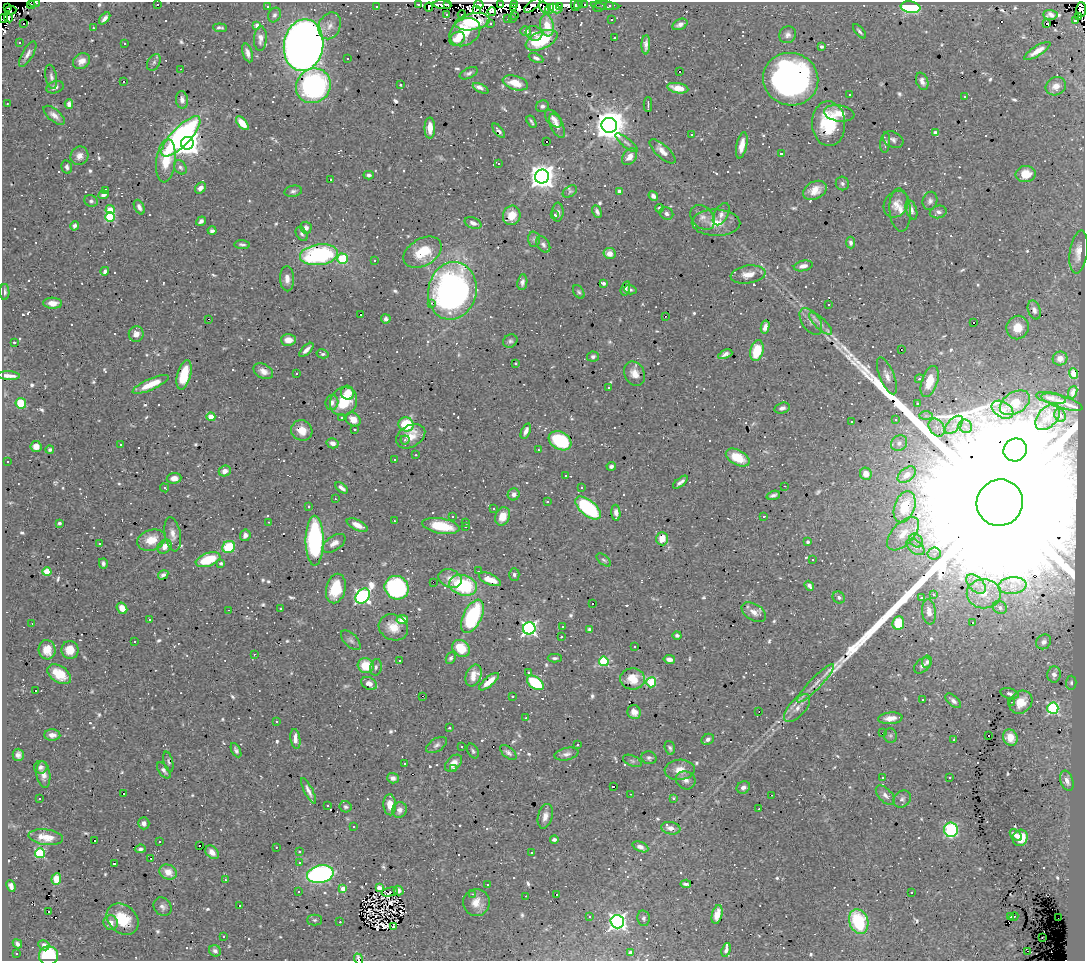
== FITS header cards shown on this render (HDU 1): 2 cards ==
NAXIS1  =                 1083
NAXIS2  =                  959

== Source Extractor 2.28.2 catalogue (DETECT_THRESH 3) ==
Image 1083 x 959 px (HDU 1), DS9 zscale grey, 1 PNG px = 1 image px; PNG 1087 x 963 px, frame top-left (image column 1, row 959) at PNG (2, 2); each listed source drawn as its Kron ellipse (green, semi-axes under 4 px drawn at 4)
Background 0.525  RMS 0.023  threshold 0.0678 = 3 sigma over >= 5 px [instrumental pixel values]
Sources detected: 928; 19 with non-positive FLUX_AUTO (blend fragments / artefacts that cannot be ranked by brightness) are neither listed nor drawn; of the other 909, the 500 brightest by FLUX_AUTO listed and drawn (409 fainter detections omitted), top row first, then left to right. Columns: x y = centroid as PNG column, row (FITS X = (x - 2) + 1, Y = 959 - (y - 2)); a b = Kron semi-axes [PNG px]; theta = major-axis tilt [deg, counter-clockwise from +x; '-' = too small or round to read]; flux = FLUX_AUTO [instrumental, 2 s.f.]
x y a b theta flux
35 3 5 2 - 3.9
419 4 3 2 - 4.8
448 4 3 3 - 10
501 4 3 3 - 13
514 4 3 3 - 11
31 5 4 3 - 3.1
157 5 3 3 - 34
442 5 9 3 -6 37
479 5 5 3 - 9.1
532 5 10 4 40 14
575 5 6 2 -80 11
578 5 4 3 - 21
585 5 4 3 - 9.1
605 5 14 3 -5 4.8
609 5 3 3 - 46
267 6 3 3 - 4.1
376 6 3 3 - 8.4
559 6 4 3 - 4.3
7 7 3 3 - 16
429 7 4 2 - 3.7
513 7 3 2 - 9.6
599 7 6 3 11 6
911 7 10 5 -8 220
544 8 6 3 -58 15
555 8 6 3 -30 15
549 9 5 4 - 89
11 10 6 3 5 30
477 10 4 2 - 12
1081 10 7 5 89 140
492 11 4 4 - 41
447 14 3 3 - 16
274 15 8 6 64 4.5
462 15 4 3 - 11
1050 15 7 5 -2 7
515 16 3 3 - 29
8 17 5 4 - 48
1078 17 3 3 - 39
105 18 7 4 47 6.7
508 18 3 3 - 21
513 18 3 2 - 15
3 19 4 3 - 3.7
611 20 3 3 - 10
1076 20 3 3 - 56
472 22 17 8 10 59
24 23 3 3 - 45
490 23 3 3 - 3.7
1046 23 4 3 - 120
680 24 8 5 26 7.8
257 25 4 3 - 24
547 25 11 6 -81 22
330 26 14 10 68 13
93 28 3 3 - 3.9
220 28 7 3 -5 3.5
526 31 5 4 - 8.1
859 31 8 3 -49 3.5
465 32 16 13 34 35
534 33 8 7 - 7.6
788 35 9 8 - 7.2
614 37 3 3 - 28
260 39 12 6 86 9.2
457 39 8 6 34 15
542 40 17 8 23 82
19 43 3 3 - 9.6
124 43 3 3 - 4.6
304 45 26 19 82 1900
646 45 10 4 87 7.2
821 47 4 3 - 3.3
1037 51 15 5 32 15
248 53 10 5 -73 9
28 54 14 5 59 8.4
347 58 3 3 - 4.8
536 58 8 4 -25 5.4
82 61 9 7 39 12
154 62 9 6 59 3.9
181 69 3 2 - 21
679 71 3 3 - 16
469 73 10 5 25 4.8
51 77 12 5 -80 5.4
791 79 28 26 -20 580
123 81 3 3 - 40
922 81 9 5 -68 8.1
515 83 13 7 -16 25
401 85 3 3 - 34
313 86 18 16 44 310
1056 86 10 9 - 13
55 87 9 6 19 6
481 88 8 4 -27 13
678 88 11 5 -9 22
850 94 3 3 - 4.4
965 96 3 3 - 4.3
182 100 9 6 -84 8.1
7 103 3 3 - 3.5
69 104 5 4 - 7.5
648 105 7 2 -90 3.1
542 106 6 5 - 4.9
839 113 15 8 -9 20
54 115 13 6 -40 9.2
553 119 10 6 -48 8.2
531 122 6 2 -58 3
242 123 8 4 -48 25
829 124 22 16 -87 78
609 125 8 7 - 3200
557 126 13 6 -66 8
430 128 10 5 90 18
499 131 8 3 -51 4.9
935 132 4 3 - 5.1
691 135 3 2 - 7.6
181 136 26 9 46 420
893 140 11 7 -29 5.8
546 141 3 3 - 14
187 143 6 6 - 1700
627 143 14 4 -38 5
885 143 10 5 83 4.3
742 145 13 5 78 16
662 151 16 6 -42 12
781 154 3 3 - 3.2
79 156 9 8 - 9.4
630 157 9 6 51 10
166 161 21 9 83 56
498 163 3 3 - 15
67 167 7 5 -75 4.3
180 167 7 5 -55 4.5
1026 174 10 8 6 23
369 175 5 3 - 4.3
542 176 7 7 - 1700
330 180 3 3 - 32
842 183 7 6 - 4.2
200 188 6 4 46 8.5
815 190 12 8 27 20
106 191 4 3 - 4.1
293 191 9 5 10 4.5
570 191 8 5 34 3.1
620 191 4 4 - 12
103 195 5 3 - 4.9
653 196 5 4 - 5
91 201 7 5 -23 3.8
930 201 9 7 75 5.6
896 204 14 11 56 14
139 207 8 4 -62 6
659 208 4 4 - 3.7
110 209 4 4 - 27
900 210 21 10 -86 15
911 210 10 5 -72 7.8
558 212 9 5 87 5.1
597 212 7 3 -64 4.4
938 212 8 6 14 5.8
666 213 7 6 - 5
721 214 12 7 60 7.6
512 215 10 8 73 23
555 215 3 3 - 3.7
110 217 5 5 - 130
703 217 14 10 -47 11
201 221 5 4 - 5.7
473 223 9 5 -20 7.1
716 223 24 13 -2 27
74 226 5 3 - 3.9
306 228 6 5 - 5.9
212 231 4 3 - 5.1
302 234 8 5 -56 3.7
534 239 7 6 - 4.1
851 242 6 4 -87 4.2
242 244 8 4 -5 3.8
543 244 9 6 -57 4.5
423 252 21 13 30 48
1079 252 21 9 82 18
609 253 6 5 - 13
319 255 19 10 8 220
342 259 5 5 - 75
375 261 3 3 - 28
803 266 9 5 12 9.1
105 271 4 3 - 4.8
748 274 18 9 8 16
287 279 12 7 -87 11
522 282 8 5 82 5.5
603 283 4 3 - 4.8
625 288 7 4 74 5.6
630 290 6 4 -16 3.2
452 291 29 24 77 660
5 292 8 4 -89 4.1
579 292 7 5 -56 3.2
53 303 9 5 -1 15
432 303 3 2 - 3.6
829 305 3 3 - 5.2
1034 310 10 6 -73 7.2
361 314 3 3 - 14
665 316 3 2 - 8.3
208 319 3 2 - 29
386 319 5 4 - 4.4
811 321 15 9 -55 10
820 323 15 5 -44 8.5
974 323 3 3 - 32
765 327 6 4 78 7
1018 328 12 11 - 28
136 334 8 7 - 14
288 340 7 6 - 13
510 341 7 6 - 4.1
14 342 3 3 - 13
901 349 3 2 - 5.4
306 350 9 4 44 8.5
757 351 10 6 76 51
323 354 6 4 -13 3.3
725 354 7 4 24 5.1
593 357 6 5 - 4.8
1060 358 7 7 - 9.4
515 363 3 3 - 6.3
263 371 10 7 -28 11
1073 373 5 4 - 11
296 374 3 3 - 40
634 374 12 10 -63 14
184 375 15 6 75 45
9 376 11 3 -3 14
887 376 20 7 -68 12
919 379 4 4 - 3.2
930 381 16 8 72 31
151 384 19 5 24 34
608 387 3 3 - 5.5
1073 392 6 3 71 4.5
348 393 7 6 - 22
1051 398 15 5 -11 6.2
343 401 15 13 58 51
1062 402 21 6 -17 12
21 403 5 5 - 45
332 403 7 6 - 8.9
1015 403 16 10 31 17
917 404 3 3 - 47
782 408 8 5 14 5.7
1002 410 11 8 -31 13
1060 415 7 5 -69 3.5
926 416 7 4 0 3.4
211 417 4 4 - 29
1048 417 15 9 49 15
342 418 3 3 - 4.5
353 419 8 6 -39 16
896 420 3 3 - 6.6
851 422 3 3 - 3
406 424 8 7 - 64
954 425 11 6 45 9.3
965 426 7 6 - 6
937 427 10 7 -55 8
354 429 3 3 - 9.2
302 430 11 10 - 20
526 431 8 4 67 6.9
411 436 15 11 30 23
405 440 4 4 - 4.1
560 441 12 8 -30 120
333 443 6 5 - 8
899 443 9 7 40 5.4
121 445 3 3 - 7.2
36 447 5 5 - 13
50 450 4 4 - 3.6
538 450 3 2 - 3.7
1015 450 12 11 - 9100
415 455 3 2 - 3.9
738 457 13 7 -28 38
394 460 3 3 - 44
8 462 3 3 - 35
611 466 4 3 - 3.7
225 471 6 5 - 10
866 474 6 6 - 14
565 475 3 3 - 27
907 475 10 6 38 11
174 478 7 5 6 10
680 482 9 3 39 5.9
785 486 3 2 - 4.4
164 488 5 3 - 3.5
341 488 7 3 -37 6.2
581 488 3 3 - 19
514 494 6 6 - 6.4
773 495 7 3 18 4.6
335 499 3 2 - 3.2
547 502 3 3 - 65
1000 503 23 23 - 570000
309 506 3 3 - 4.7
905 507 16 10 71 42
493 508 3 2 - 10
588 508 15 7 -40 180
616 513 8 4 -86 7.7
452 516 3 3 - 3.5
503 516 9 7 68 21
763 516 3 3 - 24
394 521 3 2 - 4.2
269 522 3 3 - 3.4
466 522 3 2 - 3.3
59 523 3 3 - 4
357 525 11 5 -26 14
441 526 19 7 -9 56
466 527 3 3 - 9.3
173 534 17 8 -79 12
903 534 20 11 47 24
245 535 6 5 - 8
662 539 7 6 - 18
151 540 14 10 18 28
916 540 7 6 - 5.5
315 541 25 9 -90 250
808 542 4 3 - 3.3
100 543 3 3 - 6.6
334 543 13 7 33 12
165 547 8 6 46 12
229 547 6 6 - 81
915 547 10 6 -39 7.5
934 554 6 6 - 5
812 559 3 3 - 3.7
208 560 13 6 20 66
604 560 8 4 -38 3.3
103 563 5 4 - 3.9
221 563 4 3 - 3.1
478 571 3 2 - 3.9
47 572 4 4 - 50
163 575 5 3 - 4.9
514 575 6 5 - 4.4
450 578 12 9 -20 14
490 579 12 5 -23 23
433 582 2 2 - 5.5
976 584 11 7 -45 12
463 585 14 10 -17 120
809 586 5 4 - 5.3
1012 586 14 8 6 16
397 588 12 11 - 220
336 589 15 9 76 61
984 594 17 14 -2 33
933 595 3 3 - 6.7
363 596 8 6 50 460
839 597 6 5 - 3.9
921 598 3 3 - 36
593 603 3 3 - 96
122 608 6 5 - 17
280 608 3 3 - 3
1000 608 7 6 - 4.7
229 610 3 2 - 5.3
754 612 13 8 -31 12
929 612 12 7 -82 13
472 616 18 9 64 160
402 619 5 4 - 25
150 620 3 3 - 8.2
32 623 3 2 - 14
898 623 7 6 - 48
973 623 3 3 - 55
393 627 15 12 -27 23
562 627 3 3 - 12
529 628 6 6 - 460
590 629 4 3 - 3.3
677 635 4 4 - 3.6
561 637 3 3 - 8
351 640 12 6 -44 5.5
134 641 3 3 - 28
1044 642 8 7 - 6.7
635 646 3 3 - 4.8
461 648 9 7 -40 40
47 650 9 8 - 21
70 650 9 8 - 25
254 654 3 2 - 4
451 658 6 4 64 3.4
555 658 7 4 1 3.5
669 659 6 4 -11 7.8
399 660 3 3 - 6.3
604 661 5 4 - 120
927 662 6 5 - 3.2
922 665 10 6 41 5.6
366 666 8 7 - 35
376 667 8 5 78 4.9
528 672 3 3 - 4.2
59 674 13 8 -33 35
1054 674 8 7 - 8.7
474 675 11 7 67 17
633 679 12 10 2 23
489 682 12 4 40 19
651 682 5 5 - 76
535 683 9 5 -35 89
816 683 26 5 46 15
1071 683 7 5 89 3.3
369 684 8 6 -28 10
36 691 3 3 - 4.5
1010 694 9 5 -15 4.6
422 696 3 2 - 160
512 696 3 3 - 12
923 699 3 3 - 3.4
953 701 9 5 -40 5.8
1011 702 3 2 - 3.9
1021 702 12 10 45 29
797 708 17 8 48 16
1053 708 6 5 - 210
634 712 7 6 - 10
759 712 3 2 - 17
526 718 3 2 - 3.7
890 718 12 6 5 15
276 721 3 3 - 4.4
449 728 3 3 - 9.1
883 733 3 2 - 28
52 735 8 5 -1 11
890 736 7 6 - 3.3
988 736 3 3 - 5.8
1010 738 8 7 - 24
295 739 10 5 -81 12
708 739 6 5 - 5.8
954 740 3 3 - 7.9
437 745 12 6 32 5.3
577 745 3 3 - 7.7
462 746 3 3 - 8.8
670 748 7 5 -73 3.4
236 750 8 4 -61 4.2
473 751 8 5 -61 3.3
508 752 10 5 -39 5.5
566 754 12 6 13 6.7
18 755 6 5 - 6.7
649 758 7 6 - 4.2
632 761 10 5 -25 3.8
168 762 10 4 -75 3.2
454 763 10 6 44 14
404 764 3 3 - 7
41 767 7 6 - 4.8
453 768 3 3 - 4
164 770 9 5 -53 5.3
680 770 15 10 3 19
43 774 13 6 -82 11
883 777 3 3 - 3.2
950 777 3 2 - 3.4
393 778 6 5 - 7.2
686 780 10 9 - 8.9
1067 781 10 6 -71 9.9
613 787 3 3 - 22
743 787 7 6 - 5.9
308 791 14 4 -64 7.3
123 793 3 3 - 15
630 794 3 2 - 5.3
772 795 3 2 - 15
885 795 12 6 -47 7.9
40 798 3 3 - 15
673 799 3 3 - 6.2
902 799 9 8 - 5.5
390 805 10 6 -87 17
328 806 3 3 - 3.9
346 807 6 5 - 3.5
759 809 3 2 - 12
400 810 8 7 - 7.8
545 816 12 7 75 11
144 823 6 5 - 6.8
354 826 3 3 - 4.5
671 828 9 6 -10 10
951 830 7 7 - 160
1016 835 7 4 -44 8.2
46 837 17 7 -7 26
1020 838 8 7 - 26
554 839 4 3 - 5.7
94 840 3 3 - 41
159 842 3 3 - 15
200 846 3 2 - 23
276 847 3 2 - 9.8
640 847 8 4 -23 6.3
140 849 5 4 - 4.4
212 852 8 5 -45 12
299 852 3 3 - 5.5
40 853 5 5 - 140
531 853 3 3 - 41
151 858 3 3 - 6.4
114 863 3 3 - 160
299 863 3 3 - 9.6
168 872 9 7 -27 18
320 874 13 8 12 330
56 879 6 4 86 24
225 880 3 3 - 16
686 884 5 3 - 3.7
487 885 3 2 - 3.7
11 886 6 4 -69 7.7
379 888 4 3 - 16
343 889 4 4 - 24
298 891 3 3 - 7.2
398 891 5 4 - 5.8
390 892 8 3 12 3.3
911 893 3 3 - 3.8
473 894 3 2 - 29
556 894 3 3 - 7.5
526 896 2 2 - 4.3
476 903 13 13 - 21
240 906 3 3 - 68
163 907 10 8 -49 6.6
49 912 3 2 - 5.2
717 914 9 5 77 17
589 916 3 3 - 3.3
1010 916 3 3 - 20
1014 917 5 2 - 4.9
644 918 8 6 -80 3.7
1058 918 2 2 - 3.4
123 919 17 14 -40 48
315 920 7 5 0 3.5
859 921 12 9 -71 100
340 922 3 2 - 6.8
617 922 7 6 - 580
111 923 7 7 - 11
393 927 3 3 - 67
223 937 3 3 - 6.7
1042 937 2 2 - 4.2
17 944 5 4 - 4.1
44 945 6 5 - 5.7
726 950 7 4 73 4.6
215 951 6 5 - 5.7
1027 951 3 2 - 13
630 952 4 4 - 9.8
17 953 3 3 - 7.3
48 956 9 9 - 89
359 959 6 3 -70 28
At the frame edge (FLAGS 8, measured only in part): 5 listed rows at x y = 35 3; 1081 10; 3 19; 1076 20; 359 959
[409 fainter detections neither listed nor drawn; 19 non-positive-flux detections neither listed nor drawn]